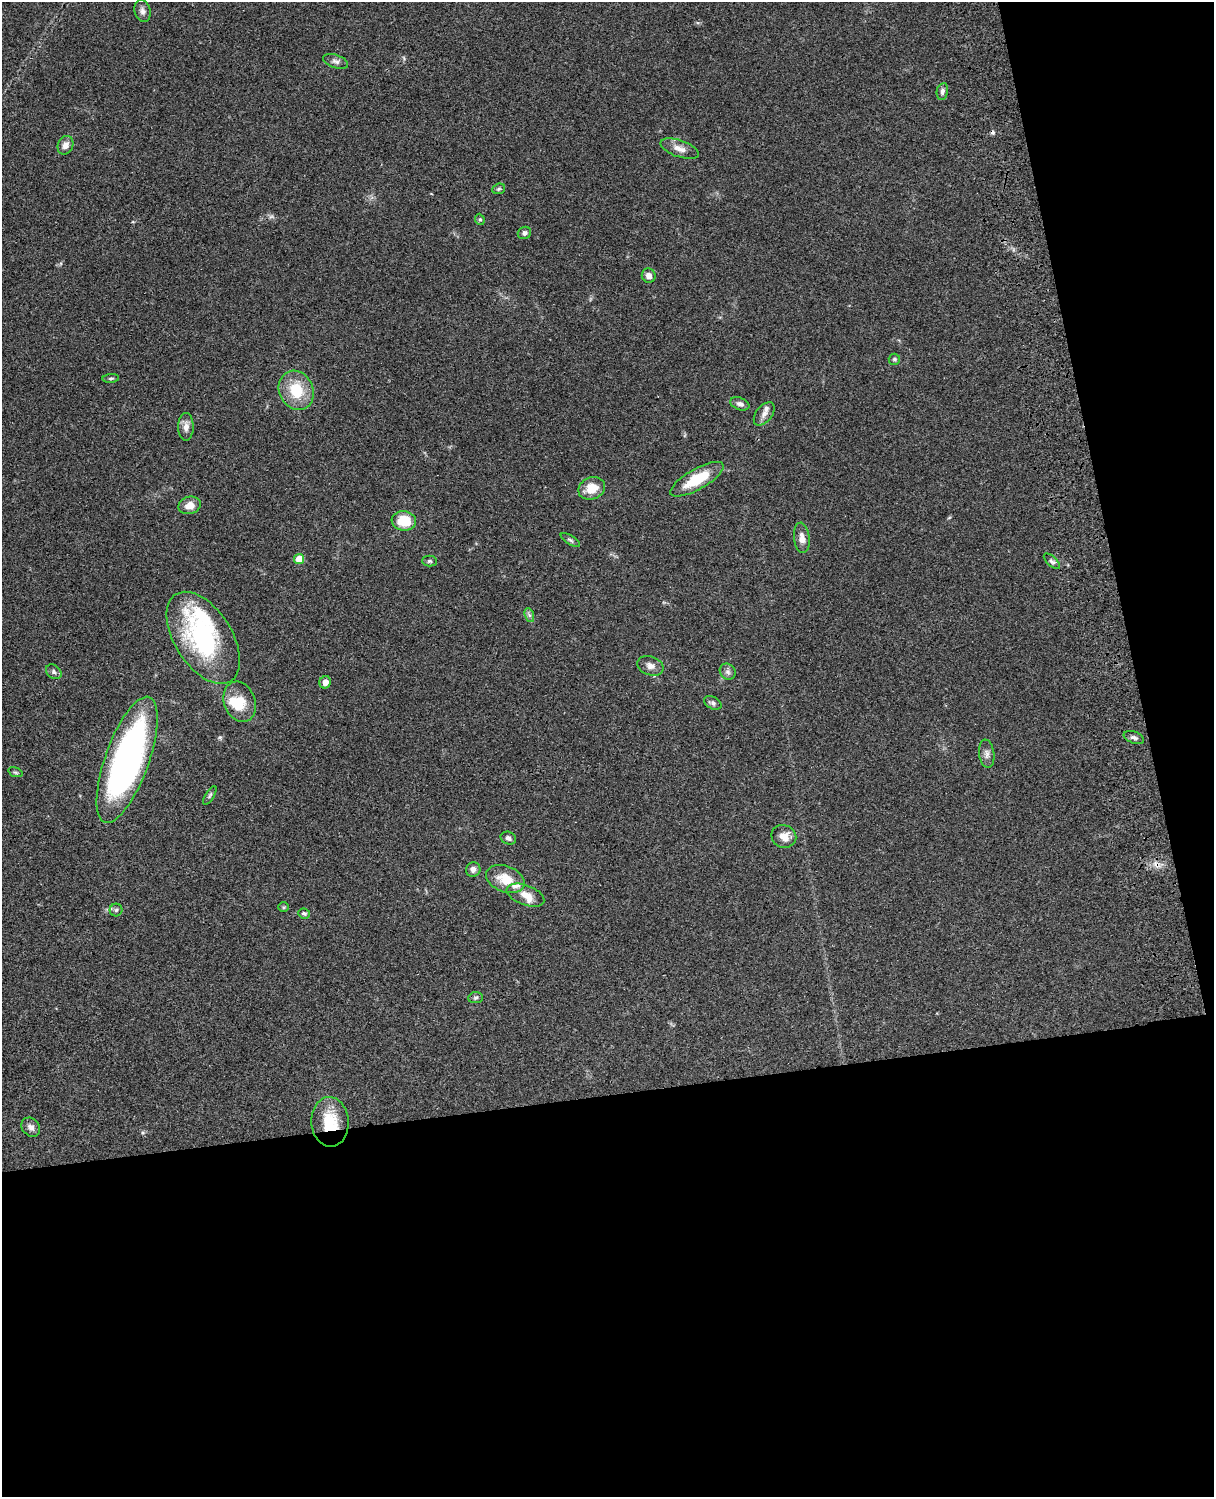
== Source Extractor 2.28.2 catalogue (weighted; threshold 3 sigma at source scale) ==
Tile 12 of 4 x 3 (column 4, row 3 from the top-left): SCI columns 3757-4968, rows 278-1772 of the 5087 x 4927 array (HDU 1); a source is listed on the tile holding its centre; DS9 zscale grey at full resolution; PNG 1216 x 1499 px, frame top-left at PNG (2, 2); each listed source drawn as its Kron ellipse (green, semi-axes under 4 px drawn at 4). Shown black and unused: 33% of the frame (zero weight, under 3 of 4 exposures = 6% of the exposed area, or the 3 px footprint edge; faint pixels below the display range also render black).
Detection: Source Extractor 2.28.2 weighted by HDU 2 'WHT'; one run over the whole footprint, this tile lists its part. Background 0.0986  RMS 0.0064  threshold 0.0289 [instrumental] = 3 sigma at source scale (4.5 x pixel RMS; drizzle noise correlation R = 1.50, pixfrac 1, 0.05/0.05 arcsec/px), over >= 5 px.
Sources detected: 57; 1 too faint to see at this stretch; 1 inside a brighter object's white glare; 2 cosmic-ray / hot-pixel residue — neither listed nor drawn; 5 inside a brighter listed object's ellipse — not listed separately; the other 48 listed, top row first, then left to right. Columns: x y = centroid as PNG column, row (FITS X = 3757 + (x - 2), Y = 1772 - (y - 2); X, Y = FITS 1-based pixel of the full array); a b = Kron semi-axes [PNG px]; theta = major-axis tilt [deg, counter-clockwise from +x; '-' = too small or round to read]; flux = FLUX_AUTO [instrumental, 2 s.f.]
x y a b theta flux
142 11 11 8 -74 2.7
336 61 13 6 -18 2.4
942 91 8 5 80 1.8
65 145 9 7 66 3.9
680 149 20 8 -19 5.4
499 189 6 5 - 1
480 219 6 4 -68 0.99
524 233 7 6 - 2
649 276 7 6 - 3.2
894 359 5 5 - 1.2
111 378 8 3 5 0.97
296 390 20 17 -64 21
740 404 10 6 -21 2.5
764 414 13 8 51 3.6
186 427 14 8 -90 4.3
697 479 30 10 30 22
592 488 14 11 23 11
190 505 11 8 15 5.8
404 521 12 9 -7 18
802 538 15 8 -84 4.3
570 540 11 4 -32 1.4
299 559 5 5 - 14
430 561 7 5 -1 1.2
1052 561 10 5 -44 1.6
529 615 7 4 -71 1.5
203 638 51 28 -58 92
650 666 13 9 -19 4.1
54 672 8 6 -42 1.9
728 672 8 7 - 2.2
325 682 6 5 - 4.4
240 702 21 15 -68 13
713 703 9 6 -27 1.8
1134 737 11 6 -21 1.9
987 754 14 7 -81 3.1
127 760 66 22 70 220
15 772 7 4 -18 1.1
210 795 10 4 58 1.3
784 836 12 11 - 6.4
508 838 8 6 -24 2
473 869 7 7 - 2.9
505 879 20 13 -21 14
525 895 20 10 -20 7.1
284 907 5 5 - 0.91
116 910 6 6 - 1.5
304 913 6 5 - 1.2
476 998 7 5 4 1.5
330 1122 25 18 -86 23
31 1127 10 8 -47 3.2
Overlapping masked pixels (flux is a lower limit): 2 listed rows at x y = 127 760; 330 1122